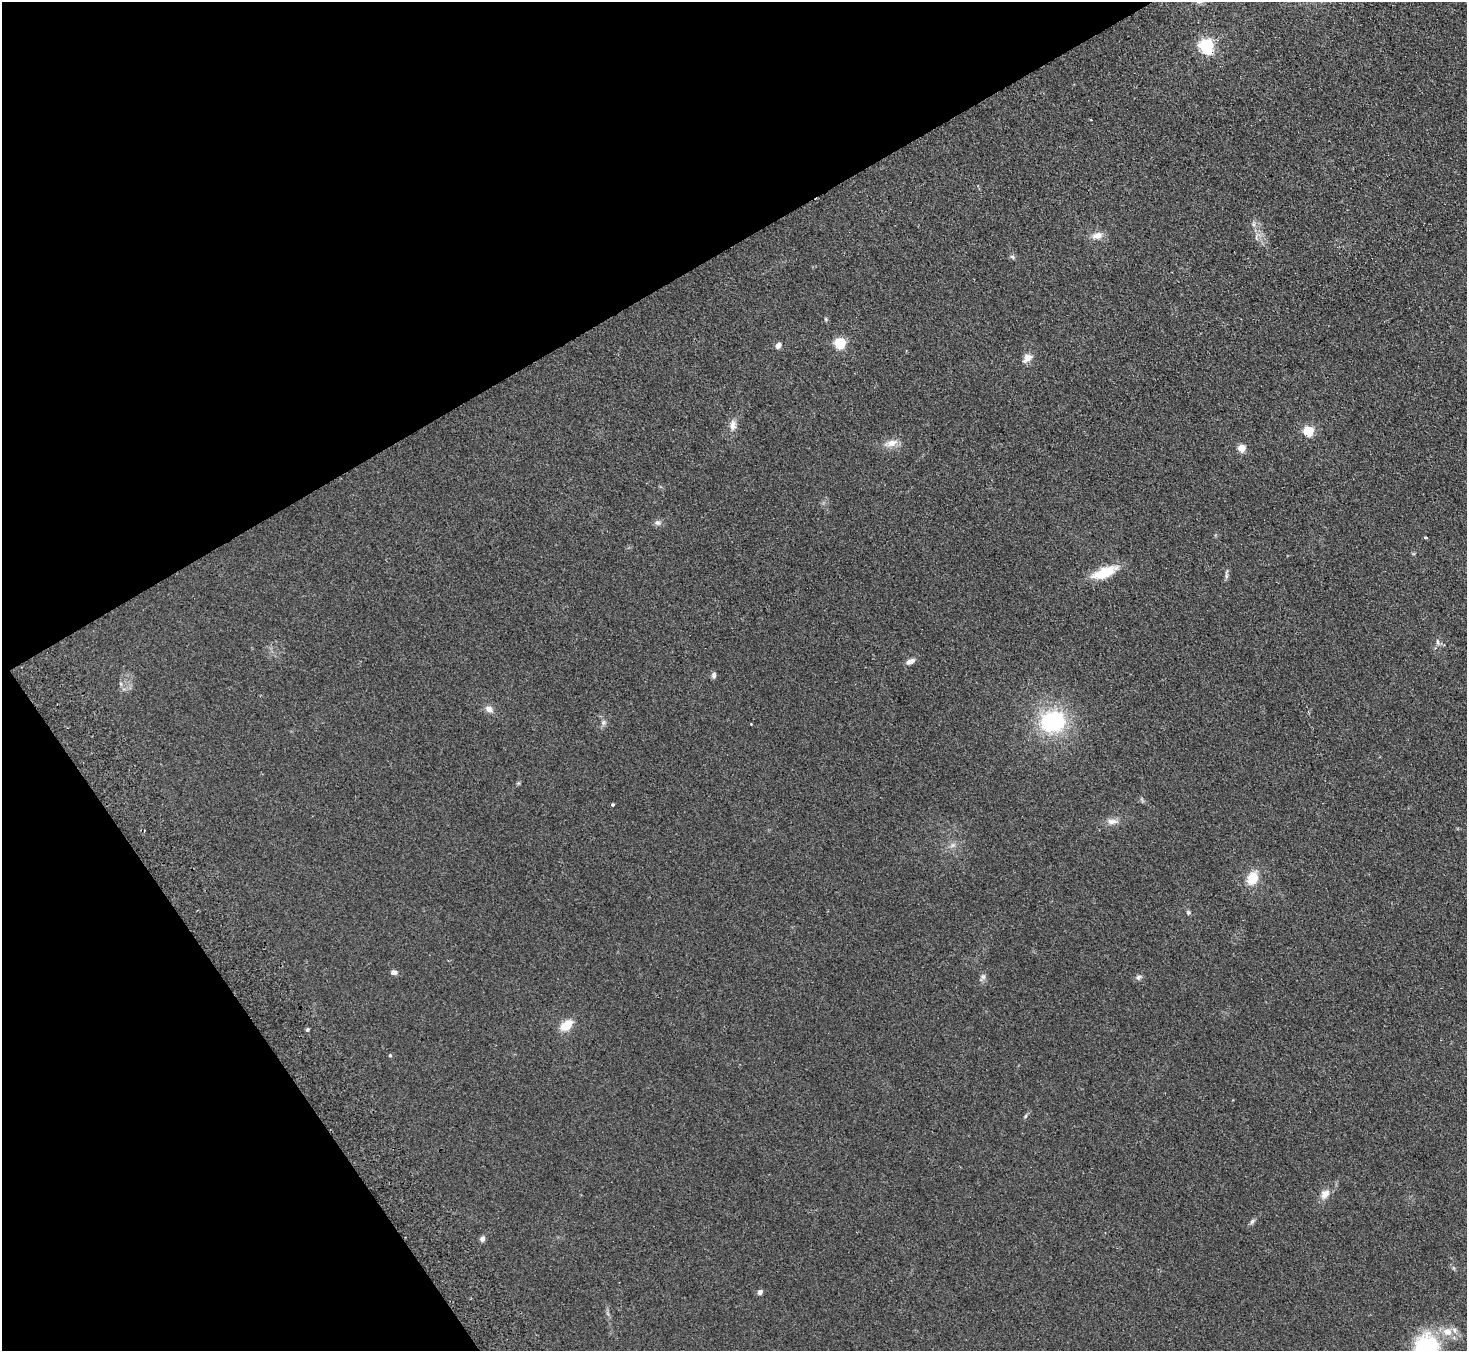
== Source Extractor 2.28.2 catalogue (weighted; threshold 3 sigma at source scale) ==
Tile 5 of 4 x 4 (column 1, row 2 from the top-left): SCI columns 51-1515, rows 2891-4239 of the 5958 x 5920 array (HDU 1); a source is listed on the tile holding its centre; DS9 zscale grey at full resolution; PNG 1469 x 1353 px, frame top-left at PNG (2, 2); no overlay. Shown black and unused: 28% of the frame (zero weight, under 2 of 3 exposures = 3% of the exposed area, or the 3 px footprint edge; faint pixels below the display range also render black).
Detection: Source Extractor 2.28.2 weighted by HDU 2 'WHT'; one run over the whole footprint, this tile lists its part. Background 0.153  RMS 0.013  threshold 0.0573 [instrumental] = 3 sigma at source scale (4.5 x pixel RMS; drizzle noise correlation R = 1.50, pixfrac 1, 0.05/0.05 arcsec/px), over >= 5 px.
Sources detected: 43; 2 cosmic-ray / hot-pixel residue — not listed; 1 inside a brighter listed object's ellipse — not listed separately; the other 40 listed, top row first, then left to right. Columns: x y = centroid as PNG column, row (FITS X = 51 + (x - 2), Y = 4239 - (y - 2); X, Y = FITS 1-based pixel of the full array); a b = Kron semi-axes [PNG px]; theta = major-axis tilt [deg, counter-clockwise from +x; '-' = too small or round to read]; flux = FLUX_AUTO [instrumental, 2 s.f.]
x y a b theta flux
1206 46 6 6 - 290
1254 224 7 4 72 2.3
1097 236 15 9 17 9.5
1012 257 6 5 - 2.3
826 319 5 5 - 1.4
840 343 5 5 - 110
778 345 8 6 54 5.1
1027 358 13 8 44 9
733 425 15 8 88 7.9
1308 431 5 5 - 80
891 443 18 8 12 11
1242 448 5 4 - 35
658 523 9 7 -22 3.8
1425 537 3 3 - 1.7
1104 572 27 10 21 36
1226 576 7 4 90 2.6
1438 642 10 4 -79 3.3
910 661 12 6 23 5.8
714 675 7 5 80 3.4
489 709 9 7 -31 6.9
1053 721 25 22 13 110
603 722 8 6 89 3.6
751 724 3 3 - 1.1
613 805 3 3 - 15
1112 821 15 7 -1 7.9
953 845 7 5 44 3.2
1253 878 12 9 64 26
1188 912 7 4 -45 1.9
394 972 8 6 -20 3.9
983 977 9 6 74 3.5
1138 977 9 6 40 3.1
566 1025 12 8 39 25
307 1029 5 3 - 1.7
390 1055 4 4 - 1.3
1025 1116 5 3 - 1.7
1325 1194 14 10 52 9.8
1252 1221 8 5 62 2.9
482 1239 6 5 - 4.4
760 1292 6 5 - 3.9
1426 1347 29 25 64 100
Isophote crosses this tile's border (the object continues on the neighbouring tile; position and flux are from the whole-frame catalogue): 1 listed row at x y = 1426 1347